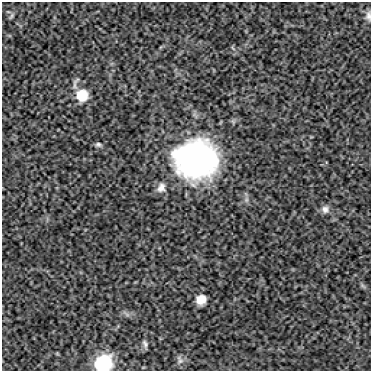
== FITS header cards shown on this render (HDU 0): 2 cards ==
NAXIS1  =                  369
NAXIS2  =                  369

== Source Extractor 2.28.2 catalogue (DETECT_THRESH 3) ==
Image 369 x 369 px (HDU 0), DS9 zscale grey, 1 PNG px = 1 image px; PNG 373 x 373 px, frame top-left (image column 1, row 369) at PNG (2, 2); no overlay
Background 32.1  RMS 13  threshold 39.7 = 3 sigma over >= 5 px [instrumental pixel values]
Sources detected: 12; all 12 listed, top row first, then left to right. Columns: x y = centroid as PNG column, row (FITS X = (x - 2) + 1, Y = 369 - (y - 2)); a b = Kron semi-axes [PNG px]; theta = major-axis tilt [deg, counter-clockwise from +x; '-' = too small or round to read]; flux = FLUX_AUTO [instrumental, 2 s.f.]
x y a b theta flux
11 16 10 4 56 1700
368 16 11 6 -90 3500
233 48 8 3 -45 1200
82 95 15 15 - 19000
98 145 8 6 -13 2200
196 160 46 41 4 200000
161 187 13 10 65 6000
325 209 10 9 - 4600
201 300 10 9 - 11000
145 344 11 5 -73 2600
180 360 14 7 -62 3900
103 363 18 16 28 39000
At the frame edge (FLAGS 8, measured only in part): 2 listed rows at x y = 368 16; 103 363